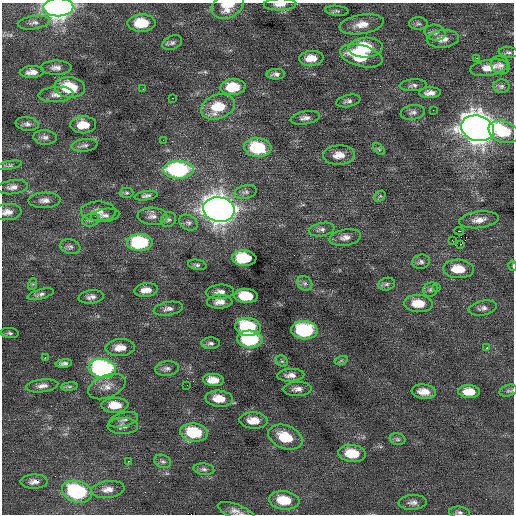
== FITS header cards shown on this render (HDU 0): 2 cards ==
NAXIS1  =                  512 / Axis length
NAXIS2  =                  512 / Axis length

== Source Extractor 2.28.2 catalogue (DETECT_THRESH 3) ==
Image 512 x 512 px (HDU 0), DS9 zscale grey, 1 PNG px = 1 image px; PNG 516 x 516 px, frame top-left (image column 1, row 512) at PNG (2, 3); each listed source drawn as its Kron ellipse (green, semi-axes under 4 px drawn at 4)
Background 0.0995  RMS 0.83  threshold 2.49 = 3 sigma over >= 5 px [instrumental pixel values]
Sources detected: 129; all 129 listed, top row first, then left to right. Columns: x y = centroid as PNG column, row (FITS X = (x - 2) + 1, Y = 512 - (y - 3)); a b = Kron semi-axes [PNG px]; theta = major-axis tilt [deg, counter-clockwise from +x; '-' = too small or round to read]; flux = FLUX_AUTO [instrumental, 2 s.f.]
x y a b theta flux
280 4 16 6 2 410
227 6 17 12 25 1100
58 7 15 9 1 32000
337 11 11 5 -6 130
34 23 16 6 9 260
141 23 14 9 1 1800
362 24 22 9 9 820
418 24 9 6 -1 140
435 33 10 8 -9 260
443 39 16 8 6 520
172 43 10 6 23 200
365 48 17 10 3 2300
508 52 10 5 -6 140
361 56 22 10 -15 2400
311 58 12 7 5 700
477 58 3 2 - 61
500 65 10 8 -41 270
56 68 15 7 0 330
489 68 19 8 9 710
32 72 12 6 3 390
276 74 9 5 1 220
413 85 13 6 4 200
501 86 8 7 - 140
70 87 15 10 -6 2300
233 87 12 8 3 1800
143 89 2 2 - 40
430 93 11 5 1 330
56 94 18 7 3 460
172 98 2 2 - 71
348 101 12 6 12 200
218 107 17 12 20 1800
433 110 2 2 - 260
413 112 12 7 9 230
305 118 14 6 9 280
27 124 11 7 -8 250
83 125 13 8 1 970
478 128 16 12 -15 87000
504 132 15 10 -21 1800
45 137 12 7 -4 250
163 140 3 2 - 98
85 145 13 6 7 210
258 148 14 9 -5 3100
379 149 7 4 -45 90
339 155 16 10 2 630
9 165 13 4 11 130
178 170 15 9 0 7400
13 187 15 7 8 340
246 192 11 6 13 220
127 193 7 5 0 100
146 196 11 4 9 160
380 196 6 5 - 80
44 200 16 7 2 370
219 209 16 12 -10 65000
98 211 17 9 -1 520
7 212 14 8 5 410
105 215 14 6 6 240
152 216 15 8 -4 340
91 220 8 6 16 170
168 220 8 7 - 160
479 220 20 8 7 510
188 223 10 7 -30 180
322 230 13 6 11 220
459 231 5 3 - 380
345 237 16 8 9 390
452 240 3 2 - 68
140 242 13 8 0 4600
461 244 2 2 - 86
70 247 10 7 -12 210
244 258 12 7 -3 2700
421 262 9 7 14 180
197 265 9 5 -10 140
513 266 5 3 - 54
458 269 15 9 -4 1100
305 283 8 6 -42 180
33 284 6 4 71 74
387 284 8 6 16 160
437 287 3 3 - 75
146 290 12 6 6 510
430 290 8 7 - 150
220 292 14 7 4 340
40 294 14 5 14 190
246 296 12 7 -4 1800
91 297 13 6 7 270
220 302 12 7 2 420
418 303 14 8 -4 950
483 308 14 7 12 240
168 309 15 6 10 280
248 327 13 9 -7 3500
304 330 13 9 -4 4800
10 333 9 5 -7 120
250 339 13 8 -5 4700
211 343 9 6 2 160
120 348 15 8 3 640
487 348 3 2 - 500
45 358 3 2 - 390
282 361 6 5 - 100
341 361 6 4 19 75
64 364 8 4 6 190
102 368 14 9 -8 11000
167 368 12 7 4 220
291 375 14 6 3 340
213 380 10 6 -4 650
187 385 2 2 - 26
42 386 16 6 7 320
69 386 8 4 8 120
107 387 20 11 22 600
298 389 14 7 2 340
508 391 9 6 16 150
424 392 12 7 -6 610
469 392 11 6 -2 800
219 399 14 8 -5 850
115 405 13 7 3 970
124 420 15 7 15 270
254 421 14 8 -1 720
123 426 15 8 1 320
194 433 14 9 -7 2600
285 437 18 11 -21 1500
397 439 8 6 -15 140
352 453 14 8 -7 1400
128 461 3 2 - 250
163 461 8 6 -23 160
204 469 10 6 -6 180
34 482 13 7 1 310
108 489 17 8 7 480
77 492 15 10 -16 6000
284 500 15 9 -7 1500
413 502 14 7 4 280
236 511 19 7 -20 370
459 512 10 6 -6 160
At the frame edge (FLAGS 8, measured only in part): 8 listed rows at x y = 280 4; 227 6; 58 7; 7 212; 513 266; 508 391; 236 511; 459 512